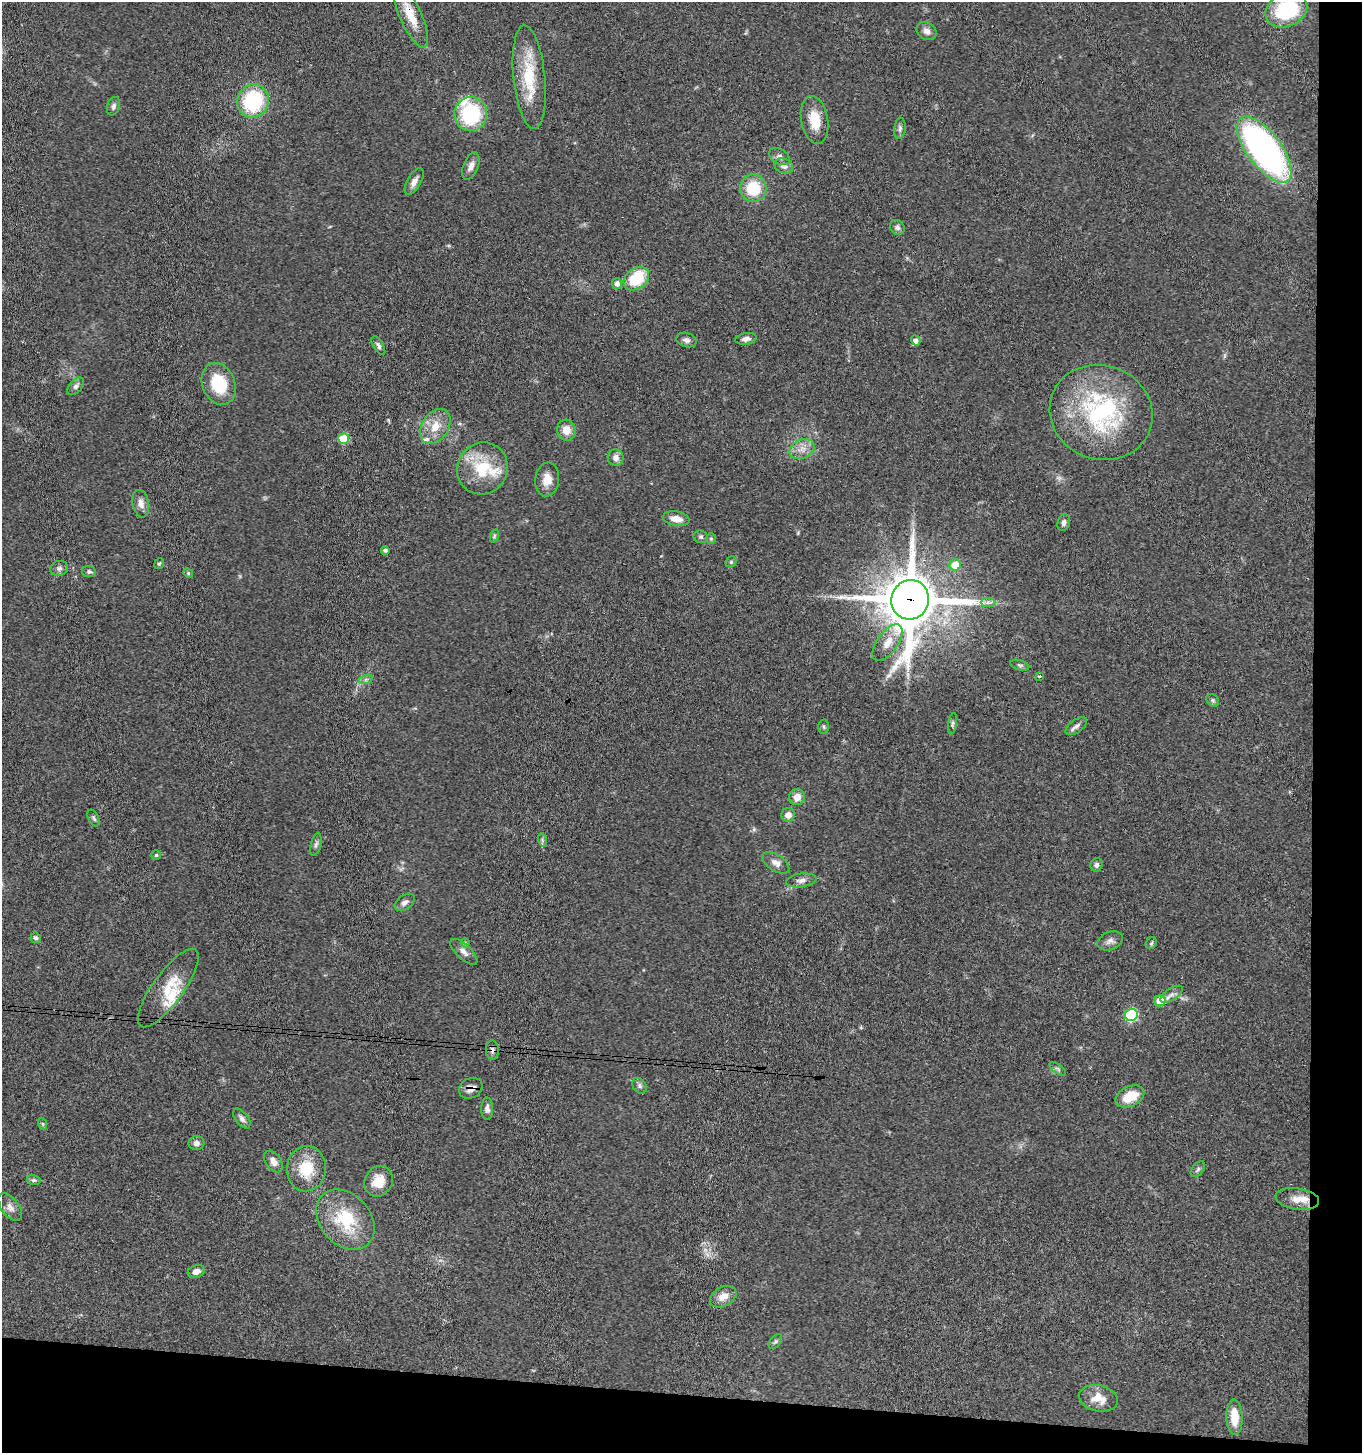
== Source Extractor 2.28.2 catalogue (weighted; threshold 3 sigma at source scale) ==
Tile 9 of 3 x 3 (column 3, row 3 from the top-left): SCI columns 2925-4284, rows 6-1456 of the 4441 x 4368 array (HDU 1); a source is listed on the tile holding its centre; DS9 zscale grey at full resolution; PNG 1364 x 1455 px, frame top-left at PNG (2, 2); each listed source drawn as its Kron ellipse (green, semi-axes under 4 px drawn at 4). Shown black and unused: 8% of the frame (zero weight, under 3 of 4 exposures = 6% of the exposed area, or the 3 px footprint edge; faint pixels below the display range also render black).
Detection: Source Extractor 2.28.2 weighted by HDU 2 'WHT'; one run over the whole footprint, this tile lists its part. Background 0.0675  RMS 0.0053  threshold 0.0238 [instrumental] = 3 sigma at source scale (4.5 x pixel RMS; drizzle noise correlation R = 1.50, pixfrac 1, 0.05/0.05 arcsec/px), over >= 5 px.
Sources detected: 102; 6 inside a brighter listed object's ellipse — not listed separately; the other 96 listed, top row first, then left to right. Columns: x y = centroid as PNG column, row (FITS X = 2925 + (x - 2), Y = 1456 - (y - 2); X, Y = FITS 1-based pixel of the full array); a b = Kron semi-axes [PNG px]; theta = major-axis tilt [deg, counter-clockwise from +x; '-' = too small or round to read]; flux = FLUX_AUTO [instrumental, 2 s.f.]
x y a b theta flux
1286 10 21 16 24 39
410 15 36 11 -66 14
926 31 10 8 -35 2.8
529 77 52 16 -84 24
253 101 17 15 67 42
113 106 9 6 72 1.6
471 114 17 16 - 41
815 120 24 13 -80 11
900 128 10 5 84 1.6
1264 149 39 17 -53 170
780 157 11 7 -31 2.3
471 166 14 7 69 3.4
784 166 9 7 -21 2.8
414 182 15 7 61 3.2
753 188 14 13 - 19
897 227 8 7 - 1.7
636 279 14 10 38 21
617 284 5 5 - 2.7
746 339 11 6 9 2.3
686 340 10 7 -16 2.1
916 341 5 4 - 2.2
378 346 10 5 -60 1.5
219 384 22 16 -67 20
76 386 10 6 48 1.8
1101 412 52 47 -21 79
435 426 19 13 56 9.3
566 430 10 9 - 5.2
344 438 5 5 - 20
802 449 13 9 22 4.6
616 458 8 8 - 3.2
482 468 26 25 - 23
547 479 17 12 82 5.8
141 504 14 8 -79 3.5
676 519 13 7 -11 5.2
1064 523 8 6 75 1.7
494 536 7 4 72 0.74
701 537 7 6 - 1.1
711 539 5 4 - 0.74
385 550 4 4 - 1.5
731 562 6 5 - 0.76
159 563 5 4 - 0.64
955 565 6 5 - 12
59 568 9 7 15 2
89 572 7 5 -8 1.1
188 573 5 4 - 0.59
910 600 20 18 71 3400
988 603 7 4 0 1.5
888 643 21 10 54 6.5
1020 665 10 5 -15 1.1
1039 676 3 3 - 1.3
366 679 7 4 19 1.1
1213 700 7 5 -47 1
952 724 11 4 81 1.2
1076 726 12 6 36 2.2
824 727 7 5 -88 0.93
797 797 8 8 - 4.9
788 815 7 6 - 3.6
94 818 9 5 -63 1.1
542 840 7 4 -72 0.89
316 844 11 5 77 1.6
156 855 5 5 - 0.7
776 863 15 8 -34 3.2
1096 865 7 6 - 1.5
801 880 15 6 8 2.7
405 902 11 7 35 2.4
36 938 5 5 - 1.5
1110 941 13 9 21 2.7
465 943 4 4 - 0.82
1151 943 6 5 - 0.88
464 952 17 7 -43 2.9
168 988 47 15 54 16
1172 994 13 6 33 2.3
1160 1001 6 5 - 9.7
1131 1015 6 6 - 58
492 1050 9 6 -89 1.8
1058 1069 10 4 -37 1.2
640 1086 8 6 -56 1.4
471 1088 12 10 29 3.6
1130 1096 15 10 26 11
487 1109 11 6 -89 2.1
242 1119 11 6 -52 2
43 1124 6 4 -71 0.64
196 1143 8 7 - 2
273 1162 12 7 -54 3.9
306 1169 23 19 85 18
1198 1169 9 5 51 1.3
34 1180 7 5 -14 1
379 1181 16 13 59 8.6
1297 1199 22 11 -8 6.1
10 1207 16 8 -53 3.3
345 1220 33 25 -49 28
196 1272 9 6 21 3
723 1297 14 9 29 4.9
775 1342 8 5 51 1.1
1098 1398 20 13 -13 8.9
1234 1417 18 8 -87 10
Overlapping masked pixels (flux is a lower limit): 4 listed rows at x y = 410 15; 910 600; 492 1050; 471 1088
Isophote crosses this tile's border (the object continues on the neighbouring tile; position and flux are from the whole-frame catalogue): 1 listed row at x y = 1286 10